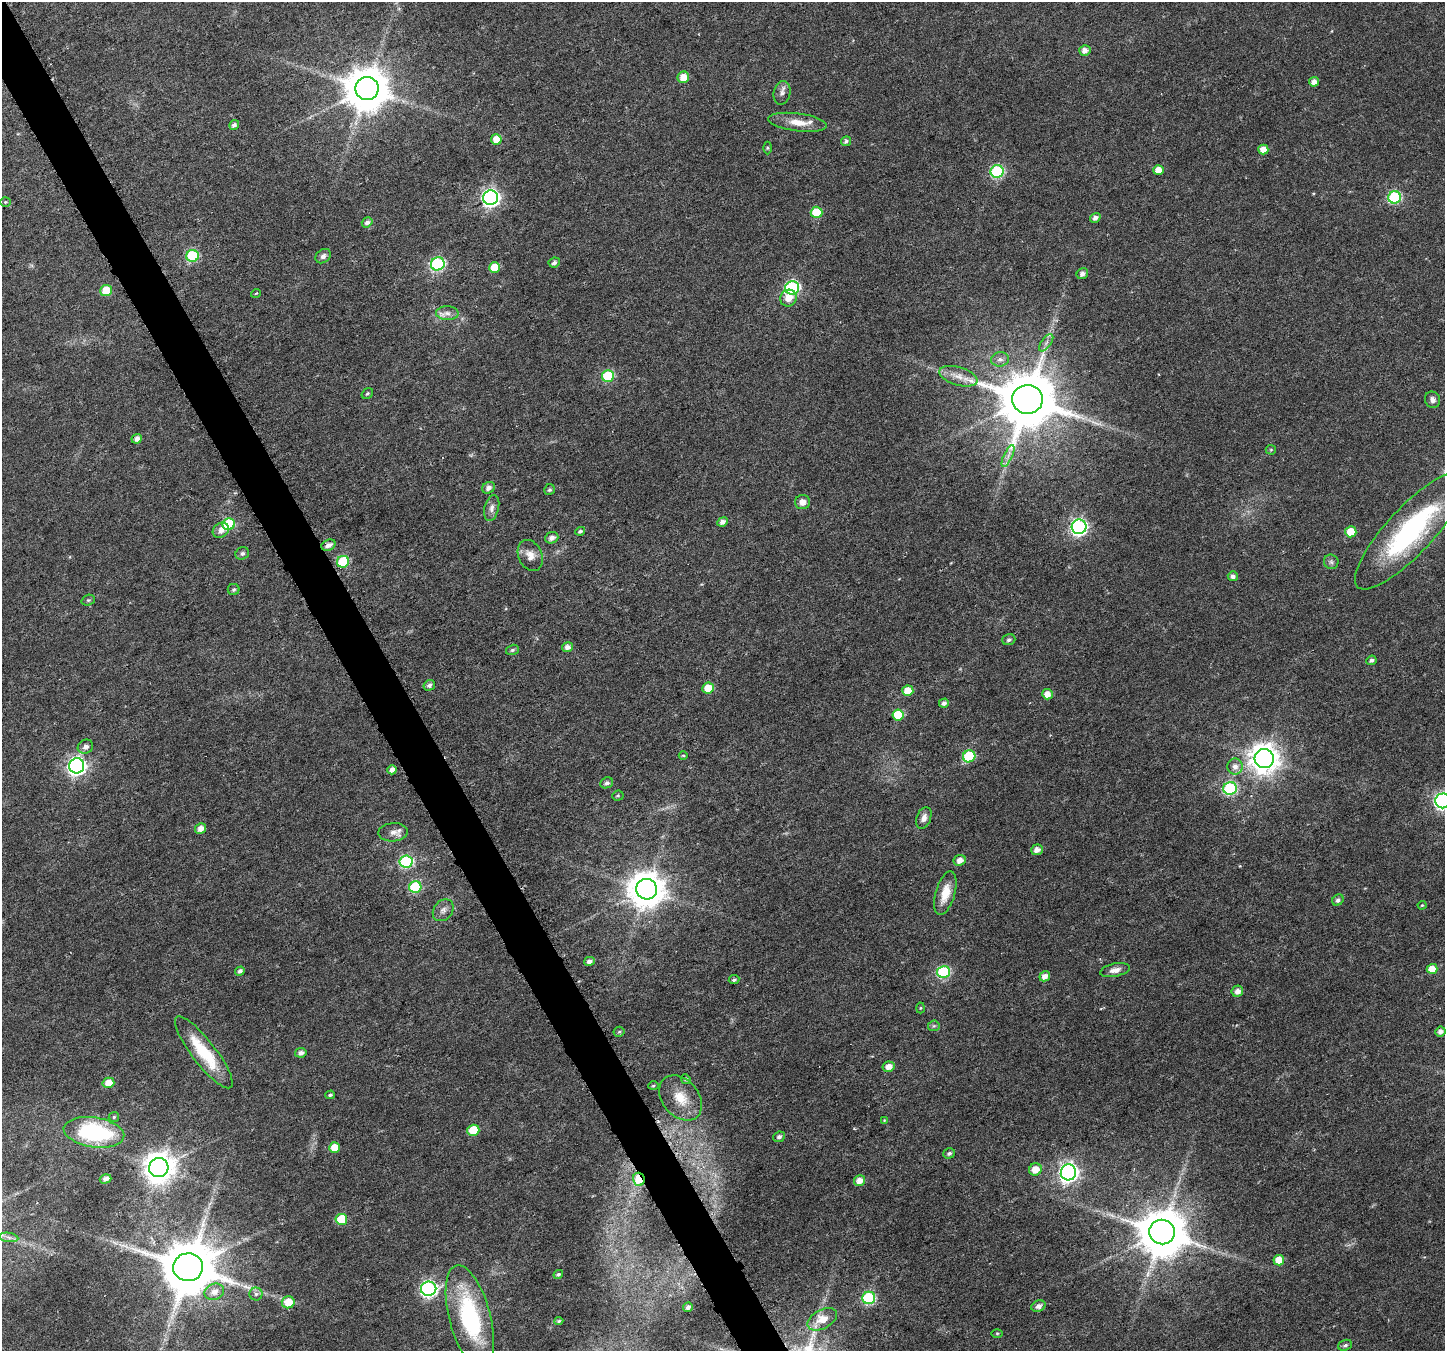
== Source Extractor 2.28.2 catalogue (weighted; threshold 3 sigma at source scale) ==
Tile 11 of 4 x 4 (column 3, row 3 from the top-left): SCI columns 2895-4337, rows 1517-2865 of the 5792 x 5669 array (HDU 1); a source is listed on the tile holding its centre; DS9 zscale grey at full resolution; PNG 1447 x 1353 px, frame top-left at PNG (2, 2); each listed source drawn as its Kron ellipse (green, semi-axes under 4 px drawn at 4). Shown black and unused: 3% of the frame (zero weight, under 5 of 9 exposures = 1% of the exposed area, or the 3 px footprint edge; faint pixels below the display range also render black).
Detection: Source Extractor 2.28.2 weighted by HDU 2 'WHT'; one run over the whole footprint, this tile lists its part. Background 0.0131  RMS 0.0021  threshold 0.0087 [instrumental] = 3 sigma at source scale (4.09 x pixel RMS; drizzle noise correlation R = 1.36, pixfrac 0.8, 0.0396/0.0396 arcsec/px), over >= 5 px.
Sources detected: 149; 1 too faint to see at this stretch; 3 long thin detections or spike segments (spike, bleed or trail) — neither listed nor drawn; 1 inside a brighter listed object's ellipse — not listed separately; the other 144 listed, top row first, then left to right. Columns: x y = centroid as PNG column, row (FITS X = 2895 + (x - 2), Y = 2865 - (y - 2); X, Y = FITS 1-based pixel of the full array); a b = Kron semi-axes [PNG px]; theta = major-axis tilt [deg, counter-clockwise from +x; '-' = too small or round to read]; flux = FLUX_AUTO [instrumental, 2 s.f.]
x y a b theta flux
1085 50 5 5 - 1.2
683 77 6 5 - 2.6
1314 82 5 5 - 1.2
367 89 11 11 - 770
782 93 12 8 77 0.97
798 122 29 9 -7 3.1
234 125 5 4 - 0.75
496 139 5 5 - 2.9
846 141 5 5 - 0.5
767 148 6 4 -90 0.26
1263 149 5 5 - 2
1158 170 5 5 - 2.2
997 171 6 6 - 25
1395 197 6 6 - 23
491 198 7 7 - 74
5 202 5 4 - 0.25
817 212 6 5 - 6.6
1095 218 5 4 - 0.82
367 222 5 4 - 0.68
193 256 6 6 - 18
323 256 8 6 36 0.71
554 263 5 5 - 0.68
438 264 7 6 - 28
494 267 5 5 - 4.2
1082 274 6 5 - 0.89
792 288 7 6 - 33
106 290 6 5 - 4.7
256 293 5 3 - 0.17
788 298 8 8 - 2.2
447 313 11 7 -1 1.2
1046 343 10 5 55 0.75
1000 359 9 7 7 0.93
608 376 6 6 - 12
958 376 19 9 -16 2.3
367 393 6 4 37 0.33
1027 399 15 14 - 1600
1432 400 8 7 - 0.89
137 439 5 4 - 1.1
1271 450 5 5 - 0.23
1008 456 12 3 65 0.78
489 488 7 5 35 0.88
549 490 6 5 - 0.36
803 502 7 7 - 1.3
492 508 13 7 76 1
722 522 5 4 - 1
229 524 6 6 - 12
1079 527 7 7 - 56
221 530 8 7 - 1.4
1411 530 77 23 47 35
580 531 5 4 - 0.44
1351 532 5 5 - 4.2
552 538 7 5 21 1.1
328 545 7 5 23 1
242 553 7 6 - 0.59
530 555 16 11 -67 2.1
343 562 6 6 - 13
1331 562 7 7 - 0.54
1233 576 5 5 - 0.76
234 590 6 5 - 0.36
88 600 7 5 19 0.38
1009 640 6 5 - 0.48
567 647 5 5 - 1.1
512 650 6 5 - 0.4
1371 660 5 4 - 0.58
429 685 6 5 - 0.66
708 688 6 5 - 3.3
908 691 5 5 - 3.1
1047 694 5 5 - 1.7
944 703 5 4 - 0.7
898 715 5 5 - 6.9
85 747 8 6 27 0.98
683 755 4 3 - 0.19
969 756 6 6 - 12
1264 758 9 9 - 270
77 766 7 7 - 82
1235 766 8 7 - 1.2
392 770 4 4 - 1.2
607 783 6 5 - 0.64
1230 788 7 6 - 25
618 796 6 5 - 0.29
1443 801 7 7 - 56
924 818 11 7 69 1
200 829 5 5 - 1.5
393 832 15 9 3 1.4
1037 850 6 5 - 1.2
960 860 6 5 - 1.4
406 861 6 6 - 24
415 887 6 6 - 16
647 889 10 10 - 450
945 893 22 9 74 3.4
1338 900 6 5 - 0.61
1422 905 4 4 - 0.21
443 910 12 9 52 1.1
589 961 5 4 - 0.76
1432 969 5 5 - 2.8
1115 970 15 6 12 1.3
240 971 5 4 - 0.56
944 972 6 6 - 21
1045 976 5 5 - 1.4
734 980 5 4 - 0.42
1237 991 6 5 - 1
920 1008 5 3 - 0.19
934 1026 6 5 - 0.35
619 1032 5 5 - 0.29
1440 1032 5 5 - 0.92
204 1052 44 12 -52 9.8
301 1053 6 4 11 0.91
889 1067 6 5 - 1.7
686 1079 5 4 - 0.26
108 1083 6 5 - 2.5
653 1086 5 4 - 0.28
330 1095 5 3 - 0.39
680 1098 25 18 -50 4.8
114 1117 5 5 - 0.31
884 1120 4 4 - 0.17
473 1130 6 5 - 4.9
94 1132 30 15 -9 22
779 1137 6 5 - 0.59
334 1148 5 5 - 3.1
949 1153 6 5 - 0.52
159 1167 10 9 - 310
1035 1169 6 6 - 2.4
1068 1172 8 7 - 89
105 1179 6 4 17 0.97
639 1179 6 6 - 8.3
859 1181 6 5 - 2
341 1219 6 5 - 6.5
1162 1232 13 12 - 990
9 1237 9 4 -9 0.68
1279 1260 5 5 - 2.8
188 1267 15 14 - 1400
558 1274 5 4 - 0.38
429 1289 8 7 - 52
214 1292 10 8 23 1.7
256 1294 6 6 - 0.59
869 1298 6 6 - 19
288 1302 6 6 - 3.9
1038 1306 7 5 26 0.89
688 1307 5 4 - 0.69
470 1317 54 20 -75 22
822 1319 16 9 29 3.3
559 1321 4 4 - 0.29
997 1333 6 4 0 0.22
1345 1345 7 5 19 0.44
Overlapping masked pixels (flux is a lower limit): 1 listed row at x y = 639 1179
Isophote crosses this tile's border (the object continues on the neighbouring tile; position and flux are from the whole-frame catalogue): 1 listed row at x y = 1443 801